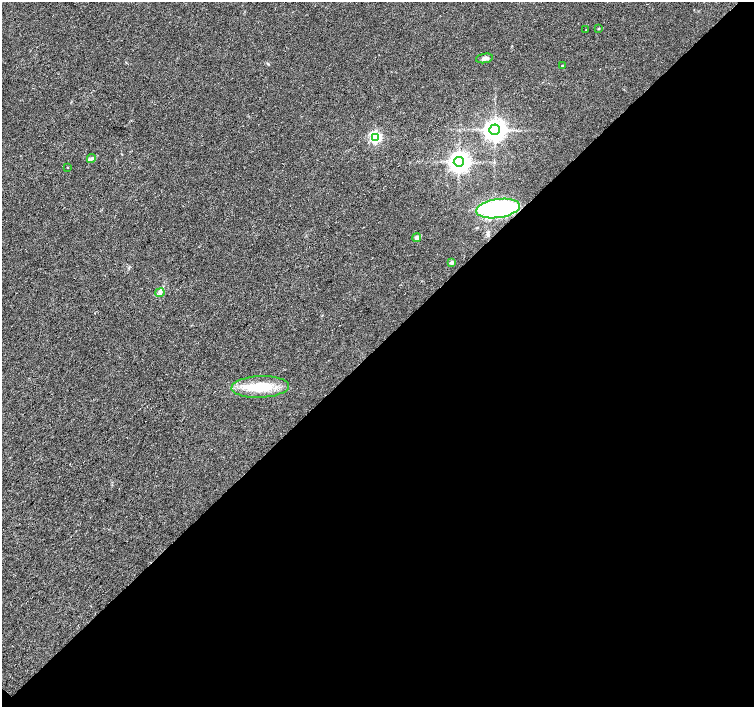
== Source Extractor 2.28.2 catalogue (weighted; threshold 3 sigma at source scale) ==
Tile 12 of 4 x 4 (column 4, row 3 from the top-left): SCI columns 4525-6028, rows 1638-3046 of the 6032 x 6027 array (HDU 1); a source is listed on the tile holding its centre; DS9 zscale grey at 2 x 2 block average (1 PNG px = mean of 2 x 2 image px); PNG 756 x 709 px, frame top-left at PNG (2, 2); each listed source drawn as its Kron ellipse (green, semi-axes under 4 px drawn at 4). Shown black and unused: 51% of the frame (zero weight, under 3 of 4 exposures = <1% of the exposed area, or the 3 px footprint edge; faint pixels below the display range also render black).
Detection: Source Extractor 2.28.2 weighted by HDU 2 'WHT'; one run over the whole footprint, this tile lists its part. Background 0.0212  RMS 0.0037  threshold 0.0165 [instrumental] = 3 sigma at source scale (4.5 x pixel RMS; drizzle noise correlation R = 1.50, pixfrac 1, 0.0396/0.0396 arcsec/px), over >= 5 px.
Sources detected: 14; all 14 listed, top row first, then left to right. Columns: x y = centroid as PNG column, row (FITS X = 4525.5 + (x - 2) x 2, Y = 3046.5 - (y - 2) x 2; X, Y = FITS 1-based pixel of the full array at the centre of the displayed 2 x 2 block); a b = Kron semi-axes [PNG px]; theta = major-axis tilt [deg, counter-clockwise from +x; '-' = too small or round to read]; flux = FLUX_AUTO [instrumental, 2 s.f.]
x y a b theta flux
599 28 3 2 - 0.56
586 30 2 2 - 0.55
484 58 9 4 10 3
562 66 3 3 - 0.73
495 130 5 5 - 780
375 137 4 4 - 130
91 159 4 3 - 1.5
459 162 5 5 - 610
68 167 3 2 - 0.39
498 208 22 9 8 110
417 238 4 4 - 3.1
451 262 4 4 - 1.5
160 293 5 4 - 1.8
260 387 29 11 2 29
Overlapping masked pixels (flux is a lower limit): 1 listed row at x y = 498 208
Diffuse or blended objects may show on this block-average render without a row.